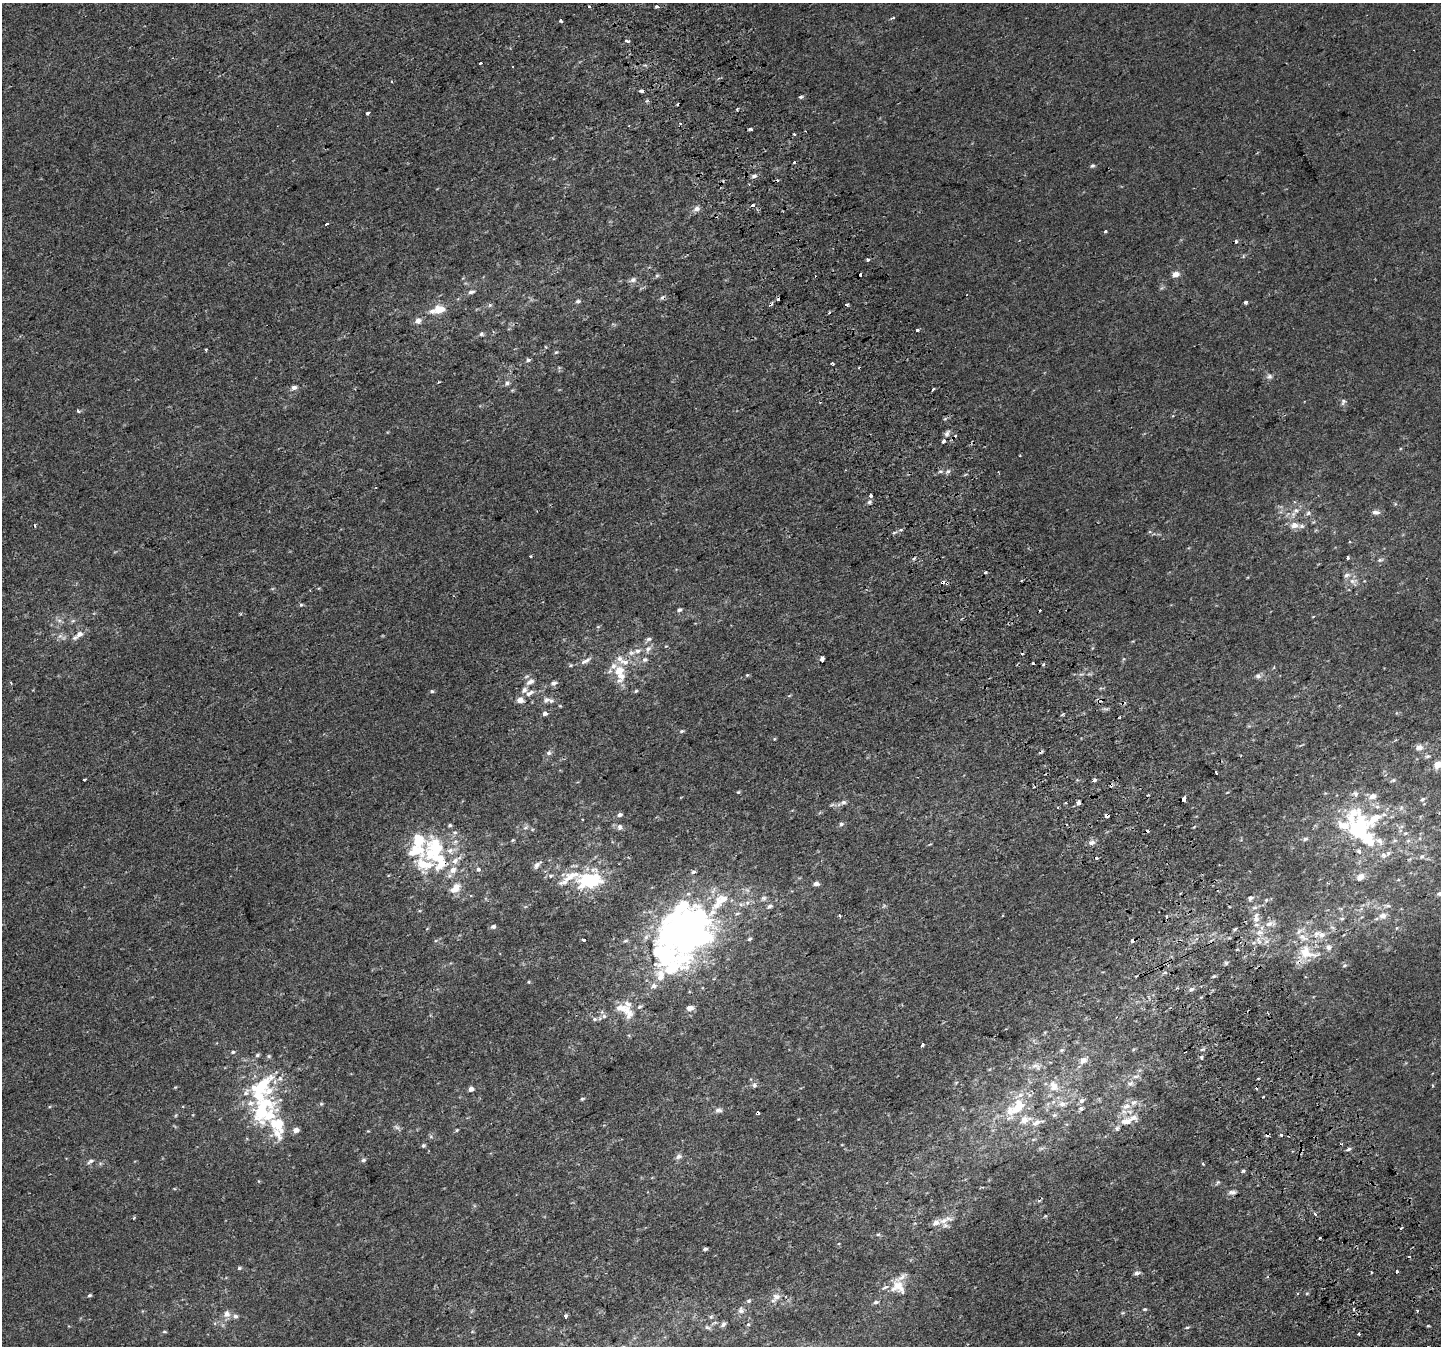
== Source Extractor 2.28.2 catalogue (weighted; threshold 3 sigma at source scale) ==
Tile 6 of 4 x 4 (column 2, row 2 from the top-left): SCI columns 1481-2919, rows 2867-4210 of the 5835 x 5676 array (HDU 1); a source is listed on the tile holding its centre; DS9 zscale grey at full resolution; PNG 1443 x 1348 px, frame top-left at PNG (2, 3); no overlay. Shown black and unused: <1% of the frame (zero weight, under 2 of 3 exposures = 2% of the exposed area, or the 3 px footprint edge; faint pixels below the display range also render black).
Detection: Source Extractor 2.28.2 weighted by HDU 2 'WHT'; one run over the whole footprint, this tile lists its part. Background 8.60e-05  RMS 0.0028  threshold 0.0127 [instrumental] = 3 sigma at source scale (4.5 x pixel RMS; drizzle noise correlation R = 1.50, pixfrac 1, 0.0396/0.0396 arcsec/px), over >= 5 px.
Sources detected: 321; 1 too faint to see at this stretch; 7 inside a brighter object's white glare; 33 cosmic-ray / hot-pixel residue — not listed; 38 inside a brighter listed object's ellipse — not listed separately; the other 242 listed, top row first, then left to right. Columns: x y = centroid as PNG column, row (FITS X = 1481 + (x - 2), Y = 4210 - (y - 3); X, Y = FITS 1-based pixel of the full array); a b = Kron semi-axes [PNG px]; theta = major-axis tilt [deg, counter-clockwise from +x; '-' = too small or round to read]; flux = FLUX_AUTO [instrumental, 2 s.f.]
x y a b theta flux
657 6 4 3 - 1.7
589 7 3 3 - 1.6
893 18 4 3 - 0.32
561 21 3 3 - 1.7
627 41 4 3 - 0.87
641 91 5 3 - 3.6
801 97 6 4 5 0.46
368 113 4 3 - 1.4
680 123 4 3 - 0.39
751 129 4 3 - 0.67
794 135 3 3 - 1.5
1092 166 6 5 - 0.49
754 176 7 5 19 0.84
753 205 3 3 - 3.2
697 209 9 7 15 1.2
326 224 4 3 - 1.9
1105 231 4 3 - 0.37
1236 241 3 3 - 1.1
868 260 4 4 - 0.55
1176 274 7 5 27 2
657 276 6 4 1 0.41
633 280 8 7 - 1
471 292 9 5 12 0.77
578 301 6 5 - 0.6
1245 302 3 3 - 0.87
490 305 6 4 45 0.46
846 305 4 3 - 2.4
439 310 20 9 12 4.5
418 321 8 7 - 1.4
917 330 3 3 - 6
481 334 6 5 - 0.51
206 349 3 3 - 0.5
556 352 6 4 40 0.37
528 360 6 4 10 0.61
1269 377 7 7 - 0.84
439 382 4 2 - 0.22
507 383 7 6 - 0.78
294 387 7 5 14 0.97
933 389 3 2 - 0.39
820 402 3 2 - 0.24
1343 402 9 6 73 0.76
78 411 4 3 - 1.1
947 434 8 6 56 0.85
943 441 4 3 - 1.3
1020 456 3 2 - 0.29
948 471 6 6 - 0.66
870 496 3 3 - 2.5
869 502 5 5 - 0.51
1296 510 8 7 - 1.2
1376 512 11 6 -4 1
1308 513 6 5 - 0.67
1295 525 11 8 1 2.3
1347 557 3 3 - 1.7
1380 560 8 5 13 0.63
985 572 4 3 - 1.1
1353 582 14 7 -47 1.7
301 605 5 5 - 0.38
679 610 6 4 23 0.58
1039 610 3 3 - 1.5
1313 617 4 3 - 0.2
79 634 9 7 42 1.5
60 636 8 5 44 0.78
649 639 8 5 4 0.67
648 649 11 7 51 1.5
631 653 9 7 16 1.2
645 659 8 6 40 0.87
822 659 4 4 - 3.6
585 661 17 5 29 1.4
1033 663 3 3 - 0.72
571 665 5 3 - 0.34
619 670 14 12 37 5
747 675 4 4 - 0.28
1258 676 9 6 -9 0.88
530 682 12 6 25 1.2
11 683 5 3 - 0.27
554 683 8 6 26 0.91
432 691 6 4 12 0.44
636 691 5 4 - 0.36
530 693 12 6 29 1.2
520 700 6 5 - 2
546 700 9 7 37 0.99
560 706 5 3 - 0.25
545 713 6 5 - 0.88
1062 714 5 3 - 0.36
1120 717 3 2 - 0.24
682 731 6 5 - 0.46
774 739 5 3 - 0.25
1419 747 10 7 5 1.3
549 753 7 6 - 0.7
1428 756 7 5 2 0.52
1438 764 7 6 - 2.9
1216 772 3 3 - 0.75
84 780 4 3 - 1
1094 780 5 3 - 0.78
1393 780 5 5 - 0.42
738 792 4 4 - 0.35
1184 799 4 3 - 4.4
1422 799 6 5 - 0.62
843 802 7 5 1 0.79
1066 803 3 3 - 0.42
1078 803 4 3 - 3.1
620 815 6 5 - 0.76
1352 815 35 20 47 12
1106 816 3 3 - 31
1375 818 39 14 38 8.8
582 820 2 2 - 0.25
841 824 7 5 43 0.63
450 825 5 4 - 0.47
525 827 8 5 20 0.68
620 827 7 7 - 0.97
1358 830 15 11 81 29
455 832 7 4 -8 0.53
1405 833 6 4 20 0.43
1305 839 7 5 14 0.52
513 840 5 4 - 0.3
1379 841 11 7 -34 1.4
1408 841 7 4 19 0.48
1092 843 9 6 31 1.1
436 847 24 20 87 15
1359 851 4 4 - 1.5
411 853 7 6 - 1.8
1383 855 8 6 -42 0.75
1422 857 6 5 - 0.5
455 861 10 8 36 1.7
537 864 13 6 41 1.2
452 870 9 7 23 2.2
478 870 4 4 - 1
693 872 6 4 17 0.59
551 876 7 5 3 0.65
1361 877 9 6 49 1.6
590 880 27 15 4 21
816 884 5 5 - 1.2
455 888 14 8 44 3.4
1440 894 7 5 13 0.66
763 898 8 6 2 0.75
1250 898 6 5 - 0.82
770 906 7 6 - 0.79
1388 906 7 5 17 0.56
1383 916 9 8 - 1.9
1256 918 15 8 85 2.8
1342 918 6 6 - 0.59
1269 924 10 7 24 1.8
493 926 6 5 - 0.75
1332 927 7 4 -19 0.52
1235 929 6 3 52 0.44
690 932 25 17 -21 120
1260 932 10 7 2 1.7
1322 935 9 8 - 1.9
749 939 5 4 - 0.56
583 940 3 3 - 1.8
1258 940 13 2 -73 0.59
625 941 7 5 14 0.53
1132 941 3 3 - 1.5
1267 941 7 5 44 0.8
1328 947 9 8 - 1.5
1306 953 26 18 -25 8.3
683 959 29 21 65 16
1226 963 5 5 - 0.46
1344 965 6 5 - 0.52
1165 972 6 4 1 0.4
660 973 14 10 5 3.1
1214 976 5 4 - 0.37
529 982 5 4 - 0.32
654 986 9 7 36 1.4
1191 989 7 5 18 0.78
640 1007 7 5 31 0.64
690 1008 7 5 9 1.6
628 1013 23 11 -75 4.1
604 1016 7 6 - 0.72
594 1019 6 5 - 0.54
922 1045 3 3 - 1.8
1062 1050 6 5 - 0.47
233 1052 6 5 - 0.44
257 1055 6 4 19 0.48
269 1056 6 4 -21 0.41
1202 1057 5 4 - 0.54
1083 1060 12 8 36 1.7
1036 1066 14 8 -24 1.5
1136 1076 11 4 5 0.77
1130 1084 9 7 20 1
262 1085 30 22 24 17
754 1085 7 7 - 0.72
1054 1086 14 11 -68 3.1
471 1089 5 4 - 1.3
1263 1097 4 2 - 0.39
582 1099 5 3 - 0.37
1081 1101 7 6 - 0.79
321 1104 6 5 - 0.4
1062 1104 10 8 2 1.5
1126 1106 13 8 22 2
1016 1107 31 15 37 9.5
1081 1108 7 6 - 0.65
718 1110 10 6 6 1
758 1113 3 3 - 0.99
176 1115 6 3 71 0.3
1054 1115 6 5 - 0.52
1126 1121 17 10 7 3.8
1037 1122 17 7 20 1.9
277 1126 53 18 -77 15
457 1130 5 4 - 0.3
1281 1135 3 3 - 1
431 1137 6 4 -19 0.39
423 1145 5 5 - 0.51
1349 1149 6 4 19 0.6
679 1156 9 7 15 0.99
363 1160 6 5 - 0.59
91 1161 9 5 29 0.82
1203 1164 4 2 - 0.31
1243 1171 5 4 - 0.42
1217 1182 8 4 58 0.43
1232 1192 9 5 0 0.86
1315 1213 3 3 - 3.1
1045 1216 5 4 - 0.33
134 1218 5 3 - 0.3
943 1221 13 8 17 2.5
878 1234 6 4 1 0.39
1320 1238 3 2 - 0.68
705 1249 5 3 - 0.61
1409 1257 3 3 - 0.64
239 1268 6 4 15 0.43
1397 1271 3 3 - 1.4
1137 1273 7 6 - 0.91
898 1287 20 16 -40 4.8
1307 1293 5 4 - 0.31
89 1295 5 4 - 0.44
776 1296 12 10 23 1.9
749 1301 5 5 - 0.5
876 1302 7 5 17 0.56
1145 1309 5 4 - 0.34
1354 1309 4 2 - 0.36
741 1310 8 8 - 1.1
1417 1310 3 3 - 0.41
227 1314 9 8 - 1.7
235 1316 7 6 - 0.81
565 1316 4 3 - 1.7
711 1317 6 4 42 0.41
723 1324 7 5 53 0.67
748 1324 5 4 - 0.33
707 1327 9 5 -19 0.63
1187 1327 6 3 8 0.34
164 1332 6 3 -7 0.34
1359 1334 3 3 - 1.5
Overlapping masked pixels (flux is a lower limit): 5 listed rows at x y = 1184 799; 1106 816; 1132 941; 1306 953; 758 1113
Isophote crosses this tile's border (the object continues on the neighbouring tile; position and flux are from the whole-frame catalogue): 2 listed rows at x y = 1438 764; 1440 894